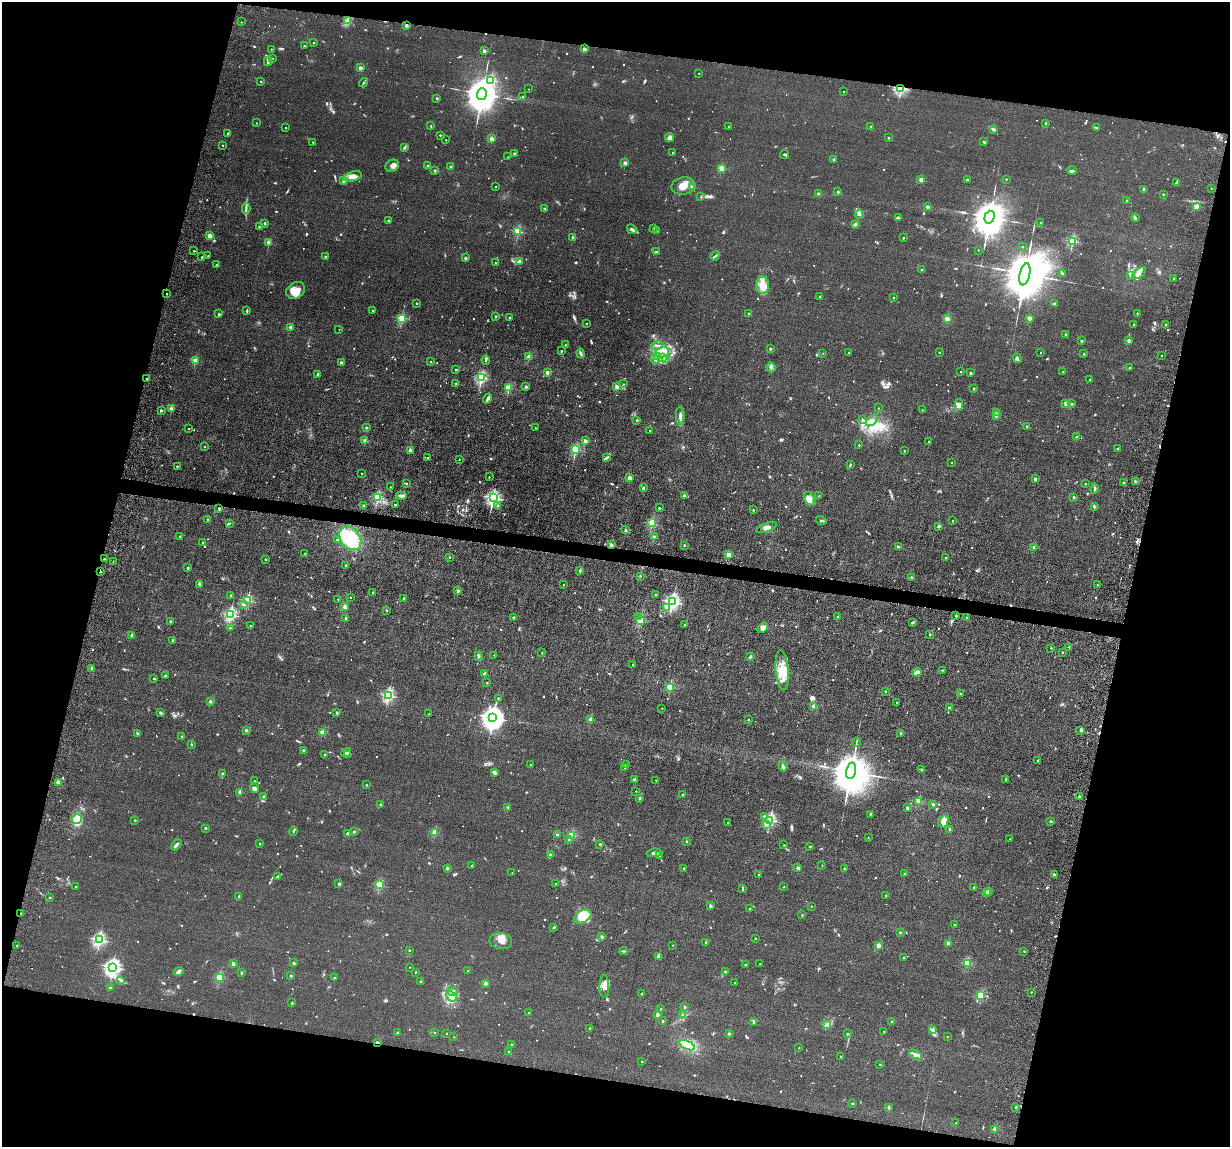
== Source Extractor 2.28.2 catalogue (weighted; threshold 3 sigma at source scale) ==
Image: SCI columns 109-5019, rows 157-4735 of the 5239 x 4989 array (HDU 1 of 3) = the unmasked area's bounding box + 8 px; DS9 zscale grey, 4 x 4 block average (1 PNG px = mean of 4 x 4 image px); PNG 1232 x 1149 px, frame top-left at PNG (2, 2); each listed source drawn as its Kron ellipse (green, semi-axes under 4 px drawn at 4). Shown black and unused: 28% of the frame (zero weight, under 6 of 12 exposures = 6% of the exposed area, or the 3 px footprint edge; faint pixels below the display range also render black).
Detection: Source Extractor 2.28.2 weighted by HDU 2 'WHT'. Background 0.0129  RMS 0.0037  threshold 0.0153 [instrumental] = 3 sigma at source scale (4.09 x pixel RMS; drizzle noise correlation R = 1.36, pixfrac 0.8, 0.05/0.05 arcsec/px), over >= 5 px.
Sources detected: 1227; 12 too faint to see at this stretch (4 x 4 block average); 2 inside a brighter object's white glare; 9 cosmic-ray / hot-pixel residue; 6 long thin detections or spike segments (spike, bleed or trail) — neither listed nor drawn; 22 coinciding with a brighter row at this scale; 47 inside a brighter listed object's ellipse — not listed separately; of the other 1129, all 500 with FLUX_AUTO >= 1.87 (the completeness limit of this list) listed and drawn (629 fainter detections not listed), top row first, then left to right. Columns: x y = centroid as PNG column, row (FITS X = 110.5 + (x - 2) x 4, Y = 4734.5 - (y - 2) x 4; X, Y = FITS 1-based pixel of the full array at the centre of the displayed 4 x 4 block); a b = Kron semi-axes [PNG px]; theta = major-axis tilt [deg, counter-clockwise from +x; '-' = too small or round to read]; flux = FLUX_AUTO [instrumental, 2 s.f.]
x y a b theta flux
347 21 3 2 - 3.3
241 22 2 2 - 2.2
406 25 2 2 - 24
313 42 2 2 - 2.9
304 46 2 2 - 3.7
271 49 2 2 - 2
584 49 2 2 - 24
484 51 2 2 - 26
272 59 2 2 - 3.3
268 61 5 2 - 3.8
360 68 2 2 - 39
698 73 2 2 - 1.9
491 80 2 2 - 190
261 81 2 2 - 4.9
363 83 5 2 - 2.3
901 88 2 2 - 320
529 89 2 2 - 2.1
843 92 2 2 - 2.8
482 94 6 4 72 7900
523 96 2 2 - 4.5
437 98 2 2 - 9.6
256 123 2 2 - 2.6
1045 123 2 2 - 6
431 126 2 2 - 1.9
871 126 2 2 - 3.6
286 127 2 2 - 2.2
729 127 2 2 - 5.2
1097 128 4 2 - 2.5
993 129 2 2 - 17
228 133 2 2 - 8.9
440 135 2 2 - 6
669 138 5 3 - 4.9
888 138 2 2 - 5.6
492 139 2 2 - 48
446 140 2 2 - 3
313 142 3 2 - 2.5
984 142 3 2 - 2.4
222 145 2 2 - 2.3
404 148 4 2 - 2.6
514 153 2 2 - 12
672 153 2 2 - 2.4
784 154 4 2 - 2.7
508 157 2 2 - 3.2
834 159 2 2 - 14
625 163 2 2 - 32
392 166 7 5 37 9
428 166 2 2 - 9.8
451 167 2 2 - 18
721 168 2 2 - 63
1072 170 4 2 - 3
434 171 2 2 - 10
353 176 9 5 16 13
967 179 2 2 - 5.9
1006 179 2 2 - 3.3
344 180 3 2 - 3.5
921 180 2 2 - 42
1176 182 3 2 - 2
683 186 12 8 11 22
495 187 2 2 - 2.3
692 187 2 2 - 33
1211 188 2 2 - 2
1144 189 3 2 - 5.3
838 192 2 2 - 10
818 193 2 2 - 11
1163 194 2 2 - 6
701 197 2 2 - 2.6
1127 201 2 2 - 17
1197 206 2 2 - 34
928 207 2 2 - 14
544 208 2 2 - 8.2
246 209 5 2 - 3
859 214 5 4 - 4.4
990 217 6 5 - 9300
898 218 2 2 - 11
1135 218 4 2 - 2.2
388 220 2 2 - 5.8
1040 222 2 2 - 3.7
265 223 2 2 - 8.2
855 225 2 2 - 5.2
259 226 2 2 - 3.4
653 228 2 2 - 4.8
632 229 5 3 - 4.2
518 231 2 2 - 130
656 231 2 2 - 3.2
210 236 2 2 - 13
572 237 2 2 - 9
903 238 2 2 - 6.2
1072 241 2 2 - 180
269 242 2 2 - 42
1023 247 2 2 - 2.1
978 250 2 2 - 2.9
194 251 2 2 - 4.2
657 252 4 2 - 2.4
208 256 2 2 - 3.1
325 256 2 2 - 6.5
715 256 5 2 - 3.4
202 257 2 2 - 4.8
465 258 2 2 - 13
520 261 2 2 - 30
495 262 2 2 - 2.1
216 265 2 2 - 4.4
921 269 2 2 - 5.1
1062 273 3 2 - 2.2
1139 273 8 3 39 8.3
1025 274 11 5 77 24000
1130 275 4 2 - 2.6
1174 278 2 2 - 3.2
762 285 8 6 88 20
296 291 10 8 32 22
167 294 2 2 - 2
820 297 2 2 - 9.1
894 298 2 2 - 2.4
417 303 2 2 - 4.8
1055 304 3 3 - 2.3
247 310 2 2 - 2.9
373 310 2 2 - 4.6
749 313 2 2 - 5.3
1137 313 2 2 - 3.4
219 314 2 2 - 10
496 316 2 2 - 6.5
510 317 2 2 - 12
402 318 2 2 - 160
1029 318 2 2 - 38
947 319 2 2 - 56
586 323 2 2 - 3.4
1134 324 2 2 - 2
1166 325 2 2 - 10
291 327 2 2 - 29
339 329 2 2 - 2
1065 334 2 2 - 4.8
1129 340 2 2 - 22
1081 341 2 2 - 12
565 345 2 2 - 3.5
657 345 6 2 18 4
770 349 2 2 - 12
561 351 2 2 - 6
662 352 7 5 16 17
939 352 2 2 - 4.4
581 353 4 2 - 3.5
823 353 2 2 - 1.9
849 353 2 2 - 2.1
1041 353 2 2 - 2.1
1084 354 2 2 - 3.4
1161 356 2 2 - 2.4
529 357 2 2 - 47
658 357 3 2 - 2.5
662 358 2 2 - 2.2
1017 358 5 2 - 5.3
665 359 3 3 - 2.8
195 360 2 2 - 65
486 360 4 2 - 2.2
655 360 4 2 - 3.1
431 361 2 2 - 2.1
341 362 2 2 - 18
771 367 5 2 - 3.8
1129 368 2 2 - 7.2
456 369 2 2 - 6.9
547 372 2 2 - 28
961 372 2 2 - 3.2
1063 372 2 2 - 3.1
970 373 2 2 - 11
317 374 2 2 - 12
481 378 2 2 - 270
146 379 2 2 - 6.4
1090 379 2 2 - 5.4
456 383 2 2 - 10
624 384 2 2 - 1.9
526 387 2 2 - 16
617 387 2 2 - 39
509 388 2 2 - 90
973 388 2 2 - 6
488 398 5 2 - 5.2
1066 403 2 2 - 32
1072 404 2 2 - 6.1
959 405 6 4 84 8.1
878 408 2 2 - 2.6
171 409 2 2 - 28
161 410 2 2 - 13
922 410 2 2 - 1.9
996 412 2 2 - 5.2
996 415 2 2 - 23
680 416 9 3 -90 7.3
637 420 2 2 - 6.4
863 420 3 3 - 3.1
872 421 7 4 39 15
1027 426 2 2 - 13
366 427 2 2 - 8.6
189 428 2 2 - 2.3
535 428 2 2 - 2.1
650 430 2 2 - 2
1077 437 2 2 - 15
365 441 2 2 - 32
585 441 2 2 - 31
929 441 2 2 - 5.4
859 445 2 2 - 4
204 446 2 2 - 2
1118 448 2 2 - 11
410 450 2 2 - 22
576 450 2 2 - 190
904 451 2 2 - 3.6
427 457 2 2 - 3.1
607 457 4 2 - 2.9
459 459 2 2 - 2.6
951 462 2 2 - 2.4
850 464 2 2 - 4.1
177 466 2 2 - 3.9
362 473 2 2 - 2.8
489 477 2 2 - 2
630 478 2 2 - 40
1035 479 2 2 - 18
1135 482 2 2 - 2.6
407 483 2 2 - 3.1
1086 483 2 2 - 2.7
1123 483 2 2 - 7.3
390 487 2 2 - 2
643 488 2 2 - 11
1094 488 5 2 - 2.5
684 495 2 2 - 13
401 496 6 3 0 6.3
819 496 2 2 - 4.1
378 497 2 2 - 220
1074 497 2 2 - 12
493 498 2 2 - 490
809 499 7 4 -60 17
364 505 2 2 - 16
395 505 2 2 - 11
498 505 2 2 - 2.4
1094 506 2 2 - 15
659 508 2 2 - 5.8
219 509 2 2 - 14
753 510 2 2 - 6.5
208 520 2 2 - 2
821 520 5 2 - 2.3
953 521 2 2 - 3.5
229 523 3 2 - 2
652 523 2 2 - 120
939 526 2 2 - 9.1
767 527 11 4 21 9.3
626 530 3 2 - 2.1
180 536 2 2 - 2.1
654 537 2 2 - 23
350 538 13 9 -52 69
337 540 2 2 - 7.2
203 543 2 2 - 1.9
611 545 2 2 - 28
684 545 2 2 - 6.1
898 547 2 2 - 11
1034 547 2 2 - 24
305 554 2 2 - 4.3
729 555 2 2 - 76
449 557 2 2 - 5.2
945 558 2 2 - 4.4
105 559 3 2 - 2
265 559 2 2 - 6
113 561 2 2 - 2.2
346 565 2 2 - 2.7
188 568 2 2 - 2.2
100 571 2 2 - 7.6
580 571 3 2 - 4
640 576 2 2 - 2.7
911 577 2 2 - 7.9
199 584 4 2 - 4.2
563 585 2 2 - 2.7
1097 585 2 2 - 5.3
458 591 2 2 - 13
372 592 2 2 - 2.8
230 595 2 2 - 9.9
655 595 2 2 - 3.1
350 597 2 2 - 2.8
403 598 2 2 - 6.6
338 599 2 2 - 2
247 601 2 2 - 200
672 602 3 2 - 570
244 604 2 2 - 5.5
345 607 2 2 - 31
667 607 2 2 - 30
386 611 2 2 - 5
230 615 2 2 - 350
838 616 2 2 - 9.8
956 616 2 2 - 7.2
514 617 2 2 - 1.9
638 617 2 2 - 3.5
967 618 2 2 - 6.7
346 619 2 2 - 15
640 620 2 2 - 140
170 621 2 2 - 6.3
912 622 3 2 - 2
684 625 2 2 - 3.6
250 626 2 2 - 3.1
230 628 2 2 - 5
762 628 6 4 43 6.7
930 634 2 2 - 4.3
132 636 2 2 - 20
173 640 2 2 - 16
1069 647 2 2 - 4.6
1051 648 2 2 - 2.8
1062 652 2 2 - 3.9
542 653 2 2 - 3.6
494 655 2 2 - 1.9
479 656 4 2 - 2.7
750 656 4 2 - 2.3
632 665 2 2 - 3.2
91 668 2 2 - 14
782 670 19 6 -86 31
942 670 2 2 - 4.6
917 672 5 2 - 9
485 674 2 2 - 28
165 676 2 2 - 12
154 679 2 2 - 7.2
487 683 2 2 - 3.4
670 687 2 2 - 120
885 691 2 2 - 2.4
960 693 2 2 - 4.4
388 695 2 2 - 310
498 698 2 2 - 1.9
210 701 2 2 - 18
896 702 2 2 - 2
813 707 2 2 - 35
949 708 2 2 - 2.8
662 709 2 2 - 2.6
160 713 3 2 - 3.3
337 713 2 2 - 11
429 714 2 2 - 2.2
493 718 4 3 - 2100
591 720 2 2 - 45
748 720 2 2 - 4
1081 730 2 2 - 22
247 731 3 2 - 2.3
322 732 2 2 - 55
137 733 4 2 - 2
901 733 2 2 - 8.9
182 737 2 2 - 8.6
856 742 4 2 - 2
191 745 2 2 - 2
304 750 2 2 - 5.4
346 752 5 2 - 2.8
324 754 2 2 - 2.1
347 754 2 2 - 4.2
1038 760 2 2 - 3.4
531 765 2 2 - 2.6
626 765 3 2 - 2.9
783 766 5 3 - 4.1
625 768 2 2 - 4
921 769 2 2 - 3.8
851 771 8 5 77 15000
494 772 4 3 - 3.5
223 774 2 2 - 18
1006 779 2 2 - 5.3
634 780 2 2 - 2.6
656 780 2 2 - 1.9
254 781 2 2 - 2
58 782 2 2 - 38
366 785 2 2 - 4.8
254 788 5 4 - 7.8
636 791 2 2 - 3
240 792 2 2 - 39
683 794 2 2 - 7.1
263 797 2 2 - 14
1079 797 2 2 - 14
640 798 2 2 - 9.6
918 801 2 2 - 67
381 804 2 2 - 7.6
933 804 2 2 - 13
508 807 2 2 - 12
907 808 2 2 - 16
870 814 2 2 - 5.9
764 816 2 2 - 7.2
77 819 5 5 - 35
135 820 2 2 - 6.5
770 820 2 2 - 290
944 821 6 5 - 17
1051 821 2 2 - 13
728 823 2 2 - 2.9
766 824 2 2 - 13
205 828 2 2 - 11
950 829 2 2 - 14
294 831 5 2 - 1.9
354 832 2 2 - 13
348 833 3 2 - 4.1
435 833 2 2 - 85
558 835 3 2 - 2.5
572 835 2 2 - 110
868 838 2 2 - 3.1
569 839 2 2 - 6.5
1010 839 2 2 - 2.2
686 842 2 2 - 5.2
260 844 2 2 - 6.8
600 844 2 2 - 11
176 845 6 2 49 5.6
784 845 2 2 - 3.2
810 846 2 2 - 5.8
654 853 7 4 6 7.8
550 855 3 2 - 2.6
659 856 4 2 - 2.5
472 866 2 2 - 5.9
822 866 2 2 - 2.1
447 868 2 2 - 18
684 868 2 2 - 6
798 868 2 2 - 22
844 868 2 2 - 5.3
512 872 2 2 - 2.3
758 874 2 2 - 3.7
905 874 2 2 - 6
1054 874 2 2 - 15
277 877 3 2 - 2.5
339 884 2 2 - 5
556 884 2 2 - 2.3
379 885 2 2 - 140
76 886 2 2 - 1.9
784 887 2 2 - 3.9
974 887 2 2 - 9.7
743 889 4 2 - 2.7
988 891 2 2 - 8.4
987 892 2 2 - 13
886 895 2 2 - 2.9
239 896 2 2 - 7.8
50 897 2 2 - 4.2
710 906 2 2 - 13
811 906 2 2 - 2.9
749 909 2 2 - 3.8
20 913 2 2 - 2
802 915 2 2 - 3.1
583 917 9 6 29 22
954 924 2 2 - 2.7
554 927 2 2 - 7.9
900 932 2 2 - 10
602 937 2 2 - 4.6
755 938 2 2 - 4.8
99 940 2 2 - 400
501 941 11 8 -10 15
706 942 4 2 - 2.1
948 943 2 2 - 29
17 945 2 2 - 4
673 945 2 2 - 3.1
878 946 2 2 - 47
409 950 2 2 - 6.2
623 951 4 2 - 2.6
1024 951 2 2 - 2.9
659 956 2 2 - 34
903 957 2 2 - 2.9
294 963 2 2 - 16
233 964 2 2 - 22
760 964 2 2 - 2.3
967 964 2 2 - 87
745 965 2 2 - 7.1
112 967 3 2 - 750
409 967 2 2 - 2.6
179 971 5 3 - 4
468 971 2 2 - 2
415 972 2 2 - 5.9
725 972 2 2 - 13
241 973 2 2 - 5
291 976 2 2 - 9.4
219 977 2 2 - 120
334 978 2 2 - 8.1
121 980 2 2 - 2.2
421 981 2 2 - 7.7
485 983 2 2 - 27
735 983 2 2 - 3.9
604 986 12 4 -89 14
110 988 2 2 - 8.3
452 992 5 2 - 4.1
1031 992 2 2 - 2.9
641 993 2 2 - 4
981 995 2 2 - 130
451 996 6 3 -42 8.4
292 1003 2 2 - 6.8
684 1007 2 2 - 11
661 1009 2 2 - 1.9
529 1013 2 2 - 4.2
658 1015 2 2 - 32
683 1015 4 2 - 2
663 1021 2 2 - 7.3
754 1022 2 2 - 14
892 1022 2 2 - 9.6
826 1024 3 2 - 2.6
590 1028 2 2 - 3.1
932 1030 2 2 - 3.3
884 1031 2 2 - 2.1
435 1032 2 2 - 4.8
398 1033 4 2 - 3.6
447 1033 2 2 - 2.5
729 1034 2 2 - 15
847 1034 2 2 - 4.2
454 1037 2 2 - 2.4
947 1037 2 2 - 2.3
377 1043 2 2 - 16
512 1045 2 2 - 9.2
687 1045 8 3 -23 13
799 1048 2 2 - 2
508 1052 2 2 - 2.9
916 1055 6 4 -30 6.6
840 1056 2 2 - 2.8
642 1061 2 2 - 5.8
880 1064 2 2 - 4
852 1103 2 2 - 6.4
1016 1107 2 2 - 6.5
889 1108 3 2 - 1.9
956 1123 2 2 - 2.6
995 1129 2 2 - 36
Overlapping masked pixels (flux is a lower limit): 6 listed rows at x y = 901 88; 167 294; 611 545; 100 571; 20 913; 377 1043
Diffuse or blended objects may show on this block-average render without a row.